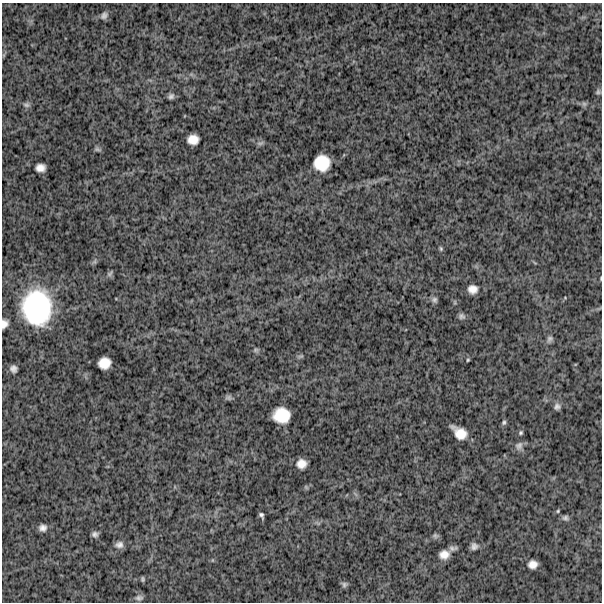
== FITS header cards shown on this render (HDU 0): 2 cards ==
NAXIS1  =                  600
NAXIS2  =                  600

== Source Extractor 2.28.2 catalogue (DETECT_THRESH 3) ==
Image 600 x 600 px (HDU 0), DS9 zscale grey, 1 PNG px = 1 image px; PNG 604 x 604 px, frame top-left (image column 1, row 600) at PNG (2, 3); no overlay
Background 1220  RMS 330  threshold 986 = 3 sigma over >= 5 px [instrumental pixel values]
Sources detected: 45; all 45 listed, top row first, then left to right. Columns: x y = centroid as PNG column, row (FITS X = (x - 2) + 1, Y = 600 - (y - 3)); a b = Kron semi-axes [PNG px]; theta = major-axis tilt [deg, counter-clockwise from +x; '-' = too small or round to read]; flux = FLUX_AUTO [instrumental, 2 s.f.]
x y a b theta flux
104 15 10 8 53 8.7e+04
598 92 7 6 - 4.4e+04
171 96 7 6 - 6.8e+04
584 104 7 6 - 4.7e+04
26 105 9 7 -6 5.9e+04
193 139 10 9 - 2.3e+05
260 143 10 5 15 4.7e+04
97 149 10 5 -13 4.5e+04
322 163 14 14 - 5.7e+05
40 168 9 7 5 1.6e+05
441 249 6 4 -88 3.3e+04
110 273 9 6 51 5.0e+04
601 278 4 3 - 1.6e+04
472 289 9 8 - 1.7e+05
434 300 7 7 - 5.8e+04
37 307 35 29 -88 2.6e+06
462 316 8 7 - 6.2e+04
4 324 8 6 71 1.2e+05
550 339 8 7 - 6.5e+04
256 350 7 6 - 4.3e+04
300 356 8 4 18 3.7e+04
468 360 4 3 - 2.4e+04
104 363 11 10 - 3.0e+05
13 369 7 6 - 9.0e+04
228 397 8 7 - 5.2e+04
557 407 8 8 - 8.0e+04
281 415 15 13 -1 5.6e+05
504 422 7 5 60 4.2e+04
459 433 15 9 -39 3.3e+05
521 433 7 5 47 3.8e+04
519 446 12 9 55 1.0e+05
301 464 9 8 - 1.9e+05
558 511 5 4 - 2.4e+04
261 515 6 4 -65 5.1e+04
565 518 8 7 - 6.1e+04
43 528 8 7 - 1.1e+05
95 534 5 5 - 6.6e+04
435 536 8 6 -2 5.1e+04
119 545 10 8 7 1.1e+05
474 546 9 8 - 8.8e+04
444 554 12 10 10 2.1e+05
533 564 8 7 - 1.6e+05
143 579 4 3 - 3.2e+04
344 584 7 7 - 5.3e+04
139 598 10 6 5 7.0e+04
At the frame edge (FLAGS 8, measured only in part): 2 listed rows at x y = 601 278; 4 324